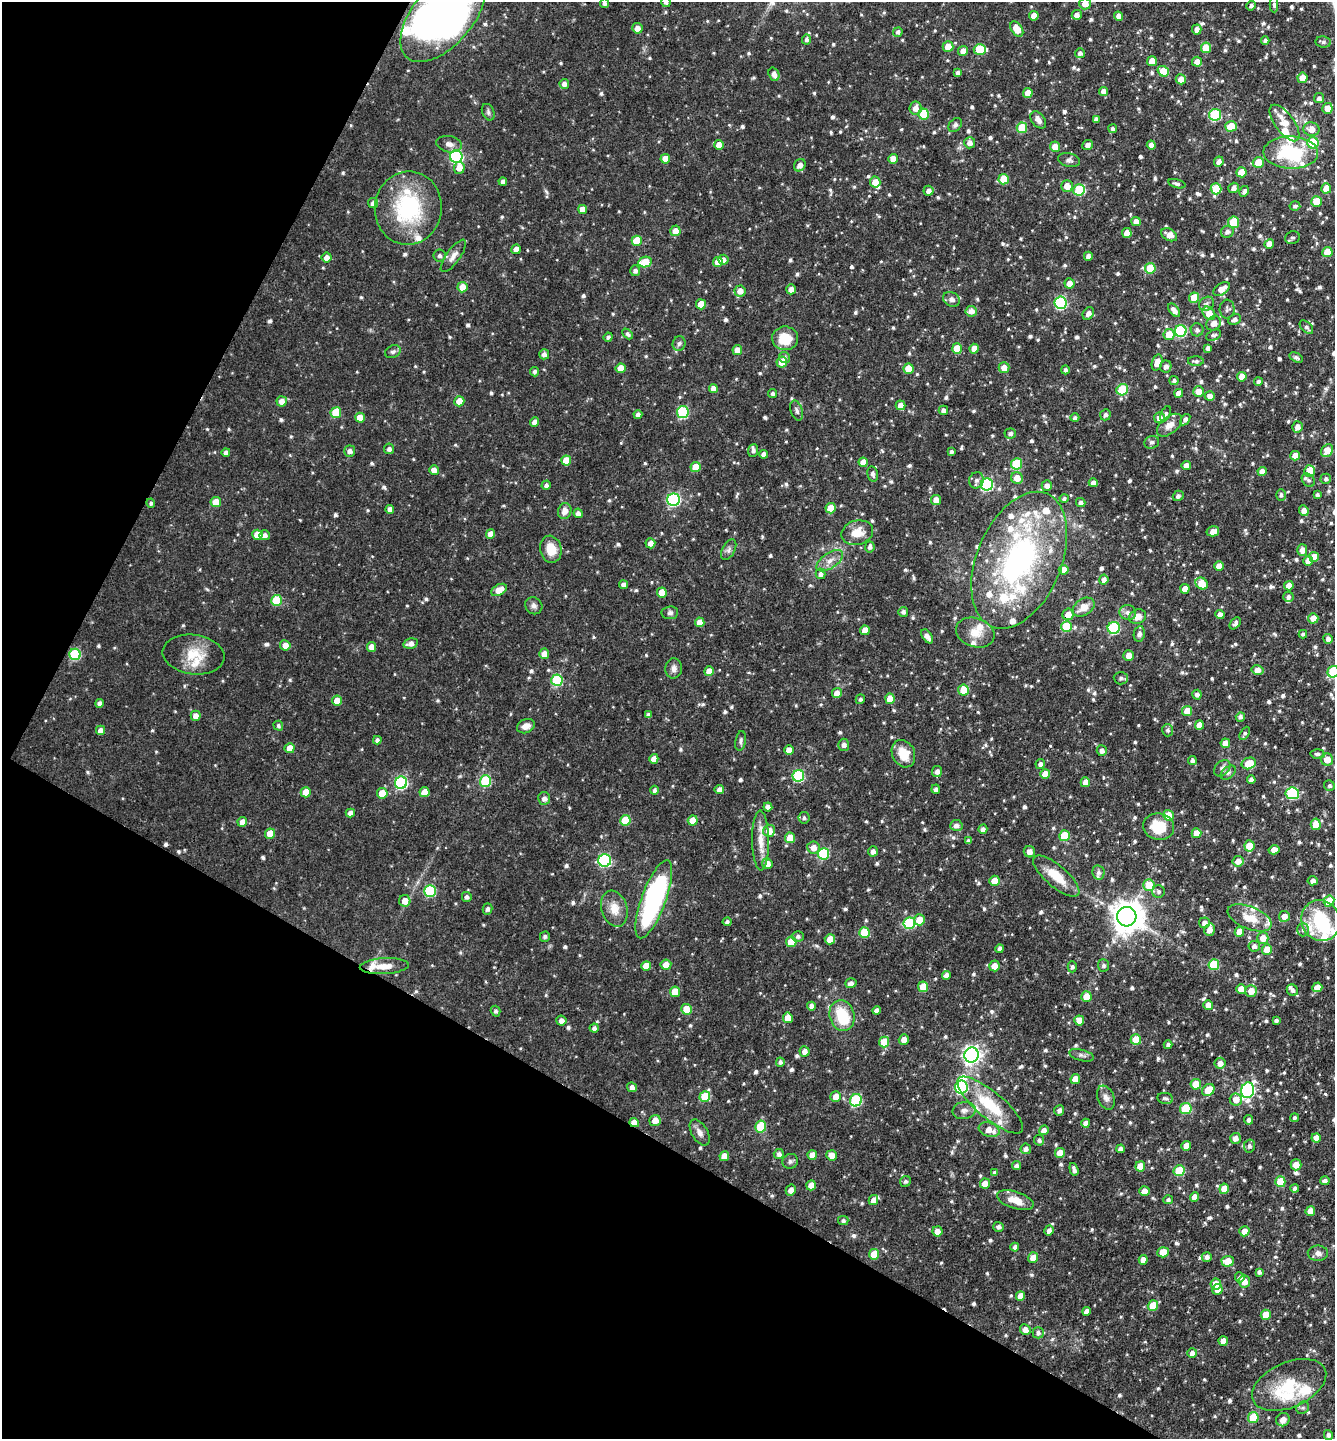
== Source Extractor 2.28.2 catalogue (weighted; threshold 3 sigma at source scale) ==
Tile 9 of 4 x 4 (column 1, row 3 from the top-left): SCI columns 145-1477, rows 1438-2874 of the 5756 x 5747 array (HDU 1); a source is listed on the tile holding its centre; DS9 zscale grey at full resolution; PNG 1337 x 1441 px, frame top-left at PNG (2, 2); each listed source drawn as its Kron ellipse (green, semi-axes under 4 px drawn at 4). Shown black and unused: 29% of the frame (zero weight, under 3 of 4 exposures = <1% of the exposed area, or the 3 px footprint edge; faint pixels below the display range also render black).
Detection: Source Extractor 2.28.2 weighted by HDU 2 'WHT'; one run over the whole footprint, this tile lists its part. Background 0.0897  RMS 0.0041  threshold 0.0183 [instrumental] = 3 sigma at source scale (4.5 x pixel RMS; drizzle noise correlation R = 1.50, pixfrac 1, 0.05/0.05 arcsec/px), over >= 5 px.
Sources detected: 981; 5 inside a brighter object's white glare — neither listed nor drawn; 40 inside a brighter listed object's ellipse — not listed separately; of the other 936, all 500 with FLUX_AUTO >= 1.01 (the completeness limit of this list) listed and drawn (436 fainter detections not listed), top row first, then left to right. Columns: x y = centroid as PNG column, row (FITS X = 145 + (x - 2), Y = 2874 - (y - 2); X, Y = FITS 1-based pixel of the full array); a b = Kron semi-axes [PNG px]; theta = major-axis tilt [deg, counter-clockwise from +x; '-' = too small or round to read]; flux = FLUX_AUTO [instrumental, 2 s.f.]
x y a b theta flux
666 2 5 4 - 1.2
604 3 5 4 - 1.4
1085 4 6 5 - 4.1
1274 5 7 4 -89 1
1251 6 5 4 - 1.3
443 15 56 30 50 270
1077 15 5 5 - 2.1
1034 16 4 4 - 4.4
1119 16 4 4 - 2.2
637 28 5 5 - 2.9
1017 29 8 5 -58 6.9
1197 29 5 4 - 2.2
898 32 5 4 - 1.4
806 39 5 4 - 1.2
1265 40 4 4 - 1.1
1323 42 8 5 -9 1.1
948 47 5 5 - 5.2
1206 48 5 5 - 6.3
980 49 6 5 - 17
963 51 5 5 - 3.2
1080 53 5 5 - 1.6
1152 61 5 5 - 5
1197 62 5 5 - 3.1
1163 71 6 5 - 10
958 73 4 4 - 1.5
774 74 7 5 -69 2.3
1302 78 5 5 - 4.2
1181 79 5 5 - 3.9
564 84 5 4 - 1.9
1104 91 4 4 - 3.2
1028 93 5 4 - 5.2
1319 98 5 5 - 1.5
915 108 6 6 - 3.5
1327 108 5 5 - 4.5
488 112 8 6 -66 1.1
924 114 5 5 - 17
1215 115 6 6 - 37
1096 119 4 4 - 1.5
1038 120 10 6 -50 2.2
1285 123 21 9 -54 6.9
955 125 8 6 45 1.1
1231 126 6 5 - 8
1022 128 5 5 - 16
1113 129 4 4 - 1.1
1311 129 8 6 -14 4.4
970 143 5 5 - 2.5
1313 143 5 5 - 26
449 144 13 8 -10 2.4
719 145 5 5 - 4.1
1088 145 5 5 - 2.1
1151 145 4 4 - 2.5
1055 147 5 5 - 4.8
1291 153 27 16 -1 29
456 157 6 6 - 54
665 159 5 5 - 5.8
893 159 5 5 - 3.9
1069 160 11 6 -13 1.4
1219 162 5 5 - 2.1
1258 162 5 5 - 7.6
800 165 7 5 51 2.4
459 168 6 5 - 4.5
1241 172 5 5 - 8
1004 179 5 5 - 11
503 181 4 4 - 1.7
875 182 5 5 - 5.1
1177 184 9 4 -15 1.2
1067 186 6 5 - 4.5
1234 188 5 5 - 1.9
1326 188 5 5 - 5.2
1216 189 5 5 - 16
1079 190 6 5 - 26
928 191 5 5 - 2.2
1244 191 6 4 59 1.6
1316 201 5 5 - 11
373 203 5 5 - 1.8
1295 206 5 4 - 1
408 208 37 33 83 43
582 209 4 4 - 3.7
1136 222 4 4 - 2.9
1233 222 5 5 - 13
675 231 5 5 - 4.6
1227 232 6 6 - 1.7
1127 233 5 4 - 4
1169 235 8 6 -28 3.5
1292 238 7 6 - 1.1
637 241 5 5 - 9.3
1269 244 5 4 - 4.3
516 249 5 5 - 2.8
1327 252 5 5 - 8.9
439 256 6 6 - 1.1
453 256 19 7 54 2.9
1088 256 4 4 - 1.8
327 257 5 5 - 3
723 260 5 5 - 2.4
645 262 7 5 10 13
718 262 5 5 - 4.6
1150 268 5 5 - 14
635 271 5 5 - 1.5
1069 283 5 5 - 3.2
462 287 5 5 - 5.9
791 289 5 4 - 2.8
1222 289 9 5 34 4.9
740 291 5 5 - 3.5
1194 298 5 5 - 10
951 299 9 7 -25 1.8
1061 303 6 6 - 46
701 304 5 5 - 7
1206 304 8 6 36 1.4
1227 309 9 7 88 1.3
1174 310 8 4 -52 2.4
971 311 5 5 - 2.7
1088 313 7 5 59 2
1209 313 7 5 -51 6.1
1234 319 7 5 25 1.7
1214 323 8 6 42 3
1306 327 8 5 -46 1.1
1197 330 6 6 - 1.5
1181 331 6 6 - 42
628 334 6 4 -46 1.2
1169 335 5 5 - 7.4
1213 335 8 5 23 1.2
608 337 5 4 - 1.2
785 338 13 12 - 10
679 343 7 6 - 1.1
957 348 5 5 - 9.3
1208 348 4 4 - 1.5
974 349 5 4 - 4.3
737 350 5 5 - 4.1
393 352 8 6 26 1.2
544 354 5 5 - 1.7
1296 357 7 4 -27 1.2
785 358 6 5 - 1.1
1196 361 8 4 -1 1.2
782 362 5 5 - 4.8
1157 362 8 5 72 4.3
1166 366 6 5 - 1.9
1004 367 5 5 - 3.8
620 368 5 5 - 4.9
908 369 5 5 - 7.6
1065 370 4 4 - 1.2
534 372 5 4 - 1.3
1242 377 5 4 - 5.1
1174 380 4 4 - 1.1
1258 382 4 4 - 1.5
713 388 5 4 - 3.1
1122 390 6 5 - 17
1198 391 5 5 - 4.3
772 393 4 4 - 1.1
1179 393 4 4 - 3.7
1210 396 5 5 - 3.3
282 401 5 5 - 3.4
459 401 5 5 - 5.4
900 405 5 5 - 3.3
943 410 5 4 - 1.8
797 411 10 6 -71 1.5
683 412 6 5 - 37
336 413 5 5 - 14
1166 414 8 4 68 1
638 415 4 4 - 1.9
1105 415 6 5 - 1.3
360 418 5 5 - 6.2
1075 418 4 4 - 1.1
1159 418 5 5 - 2.8
1185 420 6 4 55 1.9
535 422 4 4 - 2.8
1169 425 14 8 39 3.5
1297 427 5 5 - 2.7
1010 434 5 5 - 1.2
1152 442 7 6 - 1.3
389 449 5 5 - 1.4
753 450 6 5 - 1.4
350 451 5 5 - 1.7
1327 451 7 5 56 6.3
226 452 4 4 - 1.4
951 452 4 3 - 1.3
763 454 4 4 - 2
1295 456 5 4 - 4.3
566 460 5 5 - 7.6
863 462 4 4 - 3.3
1017 464 5 5 - 20
1186 466 4 4 - 3.4
696 467 5 5 - 8
434 470 5 4 - 2.7
1310 471 5 5 - 11
1262 472 4 4 - 3.3
873 474 8 5 -79 1.4
1017 478 6 5 - 4.9
1326 479 5 5 - 1.1
976 480 8 7 - 1.8
1308 480 7 5 -50 1.1
1093 483 4 4 - 2.5
987 484 6 6 - 52
546 485 4 4 - 1.4
1047 485 5 5 - 2.5
1281 495 5 5 - 1.2
1317 495 4 3 - 1.2
1178 496 5 5 - 1.4
1064 498 4 4 - 1
673 500 6 6 - 60
936 500 5 5 - 3.5
216 502 5 5 - 7.4
1081 502 5 4 - 1.3
151 503 4 4 - 1
831 508 5 5 - 8.4
390 509 4 4 - 2.3
565 511 8 6 74 3
1304 511 5 4 - 2.8
578 513 4 4 - 1.7
1213 531 6 5 - 3
857 533 16 12 14 6.7
491 534 5 4 - 3.5
257 535 5 5 - 5.9
265 535 5 5 - 1.7
650 543 5 5 - 3.1
870 547 6 4 77 1.4
551 549 14 10 -76 7.6
729 550 11 6 62 1.5
1302 550 6 5 - 3.5
1314 557 5 5 - 5.6
1019 560 72 42 67 100
830 561 15 7 34 3.4
1308 561 5 5 - 4.7
1219 566 5 4 - 3.7
1064 570 5 5 - 4.9
820 574 5 5 - 1.5
1104 580 5 4 - 2.2
1202 583 6 5 - 8.2
624 585 4 4 - 2
1289 586 5 4 - 4.4
1185 589 5 4 - 4.3
499 590 8 5 30 5
662 593 5 5 - 6.6
1288 597 5 5 - 1.1
276 600 5 5 - 17
534 606 9 8 - 1.5
1084 607 12 8 33 4.5
903 612 5 5 - 1.4
1128 612 8 7 - 2
670 613 8 6 8 1.2
1068 614 6 5 - 4.2
1220 615 4 4 - 2.8
1137 617 8 7 - 3.8
1313 618 5 5 - 4.5
700 622 5 4 - 4.2
1235 623 7 4 51 1.2
1066 627 5 5 - 18
1114 628 6 6 - 42
865 630 5 4 - 4.8
975 633 20 14 -18 6.7
1139 634 8 5 81 2
1303 634 4 4 - 1
927 636 8 4 -53 2.5
1328 639 5 4 - 1.7
411 643 7 5 13 2.7
285 645 5 5 - 3.5
371 647 5 4 - 3.7
75 654 5 5 - 31
194 654 31 19 -8 12
544 654 5 5 - 3.3
1129 655 5 5 - 3.3
674 668 10 8 86 2.2
1257 670 6 4 -11 4
709 671 5 5 - 4.9
1333 672 6 5 - 26
1121 678 7 6 - 1.3
557 680 6 5 - 31
964 690 5 5 - 8.1
837 693 5 5 - 3.7
1197 695 5 4 - 1.6
860 699 5 4 - 1
890 699 5 5 - 6.7
337 701 5 5 - 5
99 703 4 4 - 1.5
1187 711 5 5 - 6.6
648 715 4 4 - 1.6
196 716 5 5 - 2.8
1240 717 5 4 - 1.4
1199 725 5 4 - 3.3
278 726 5 4 - 1.1
526 726 9 7 22 2.8
100 730 4 4 - 2.8
1168 730 6 5 - 1.1
1245 733 7 4 61 1
377 740 4 4 - 1.4
741 741 10 5 80 1.1
1225 743 4 4 - 3.5
844 745 6 5 - 1.9
290 748 5 5 - 4.2
789 750 5 4 - 3.5
1102 751 5 5 - 1.8
903 754 14 11 -64 8.3
1317 754 7 4 3 1.1
654 759 5 4 - 3
1327 760 6 6 - 4.3
1192 761 4 4 - 1.2
1249 763 7 5 20 8.3
1040 764 5 4 - 1.6
1222 768 9 7 46 1.6
937 771 5 5 - 1.9
1228 773 9 5 41 1.1
1045 774 5 5 - 5
798 776 6 6 - 36
1251 780 4 4 - 1.9
485 781 5 5 - 28
1085 782 5 4 - 3.8
401 783 6 6 - 53
1329 786 5 5 - 1.1
936 789 4 4 - 1.3
654 790 5 4 - 1.2
719 790 4 4 - 2.1
306 792 5 5 - 6.8
424 792 5 5 - 5.7
382 793 5 5 - 6.7
1292 793 7 6 - 40
544 798 6 6 - 2
768 807 4 4 - 1.6
350 813 5 4 - 2.3
1168 815 5 5 - 6.9
804 818 5 5 - 1.1
625 820 5 5 - 14
693 821 5 5 - 6.8
242 822 5 4 - 3.2
1316 824 6 5 - 7.6
956 825 6 5 - 2
1159 827 15 13 -9 11
983 829 4 4 - 1.7
769 831 6 6 - 5.4
1196 833 5 5 - 5.2
270 834 5 5 - 6.2
1064 836 5 5 - 14
790 838 5 5 - 6.9
761 840 30 8 -89 6.4
968 841 4 3 - 1.4
1249 846 5 5 - 8.2
813 848 6 6 - 3.9
1274 850 5 4 - 3.7
873 851 5 5 - 1.8
1029 852 6 5 - 2.7
824 854 5 5 - 27
605 860 6 6 - 49
1238 861 5 5 - 3.4
767 864 5 5 - 3.3
1098 873 7 6 - 1.4
1056 876 29 11 -40 11
994 881 5 5 - 4.9
1313 881 5 4 - 2
1149 885 6 6 - 8.3
430 891 6 6 - 34
1158 891 6 6 - 1
467 897 5 5 - 1.2
654 899 41 12 70 78
405 901 6 5 - 4.3
1329 901 6 5 - 9.2
488 909 6 5 - 1.3
614 909 18 13 -73 5.8
1284 916 5 5 - 3.3
1127 917 10 9 - 720
1249 918 23 11 -22 7.9
919 920 5 5 - 7.1
1321 920 21 19 -66 22
727 922 4 4 - 1.1
909 923 6 6 - 24
1204 923 5 5 - 2.1
1209 930 6 5 - 3.2
1303 930 6 5 - 1.1
1239 932 5 4 - 4.6
864 933 5 5 - 16
798 936 6 5 - 1.1
545 937 5 5 - 1.2
1263 938 5 5 - 4.5
830 939 5 5 - 5.2
791 942 5 5 - 9.8
1254 946 6 5 - 1.9
1000 949 4 4 - 1.6
1267 950 5 5 - 6.6
666 965 5 5 - 3.6
1104 965 6 5 - 1.1
1214 965 5 5 - 17
384 966 24 8 3 5.6
646 966 5 5 - 5.7
994 966 5 5 - 4.1
1072 967 5 4 - 1.1
946 975 4 4 - 2
851 983 6 4 18 1.9
923 987 5 5 - 8.1
1317 987 5 5 - 3.9
1241 989 5 5 - 5
1292 990 6 5 - 1.3
1251 991 6 6 - 4.8
675 992 5 5 - 7.3
1086 996 5 5 - 6.4
1208 1005 5 5 - 3.9
811 1006 4 4 - 2
686 1009 5 5 - 6.6
877 1010 4 4 - 2.1
496 1011 5 4 - 1.1
842 1015 16 12 -75 16
788 1018 5 5 - 5.2
1079 1020 5 5 - 5.6
1276 1020 4 3 - 1.1
561 1021 5 5 - 2.1
594 1028 4 4 - 1.4
904 1040 5 5 - 2.6
1136 1040 5 5 - 10
884 1042 5 5 - 8.9
1168 1045 4 4 - 1.2
804 1051 5 5 - 2.6
972 1055 7 7 - 180
1081 1055 13 5 -15 1.4
780 1062 4 4 - 1.2
1220 1063 5 5 - 2.7
1075 1079 5 4 - 4.3
1196 1084 5 5 - 8.2
632 1087 5 4 - 1.8
961 1087 6 6 - 54
1208 1090 7 5 41 7.6
1248 1090 8 6 73 79
836 1096 5 5 - 3.9
705 1097 5 5 - 13
1106 1098 12 8 -68 2.5
1165 1098 8 5 -9 1
1236 1099 6 6 - 4
856 1100 6 6 - 35
990 1105 41 13 -40 19
1186 1109 5 5 - 19
1059 1110 5 5 - 1.3
964 1111 11 8 8 2.3
1295 1118 4 4 - 1
655 1120 5 5 - 3.8
1249 1120 5 4 - 1.3
634 1123 5 4 - 5.2
1086 1123 4 4 - 2.5
761 1126 6 5 - 13
989 1130 11 7 -19 4.6
1044 1130 5 4 - 2.4
700 1132 14 8 -60 2.5
1235 1138 5 5 - 2.3
1316 1138 4 4 - 3.4
1039 1140 5 5 - 1.2
1186 1146 5 4 - 3.8
1249 1146 6 5 - 1.2
1026 1149 5 5 - 1.6
1120 1149 4 4 - 2.1
1060 1153 5 5 - 4.1
779 1154 5 5 - 1.5
812 1155 5 4 - 3.8
832 1155 5 5 - 4.5
724 1156 5 5 - 4.1
790 1161 8 7 - 1.2
1296 1165 5 5 - 4.1
1017 1166 4 4 - 1.5
1140 1166 5 5 - 6.3
1074 1169 6 4 -74 1.5
1179 1171 5 5 - 18
995 1173 4 4 - 1.5
905 1181 5 5 - 1
1325 1181 5 4 - 1.6
1280 1182 5 5 - 13
985 1183 5 5 - 3.2
811 1185 5 4 - 4.4
1295 1188 4 4 - 1.6
1224 1189 5 5 - 6.5
791 1190 5 5 - 2.8
1144 1191 5 5 - 3.7
1194 1197 5 4 - 3.4
873 1200 5 4 - 3.7
1015 1200 19 8 -18 5.8
1168 1200 5 4 - 1.1
1310 1211 5 5 - 4.2
843 1220 5 4 - 1
999 1227 5 5 - 1.3
1049 1230 5 4 - 1.8
937 1231 5 5 - 3.5
1244 1231 5 5 - 4.9
1015 1247 4 4 - 1.3
1163 1252 6 5 - 6.4
1318 1253 10 7 -1 2
874 1254 5 5 - 7.7
1207 1257 5 5 - 1.7
1033 1258 5 5 - 4.4
1143 1260 5 4 - 3.4
1228 1261 6 5 - 7.6
1259 1272 4 4 - 1.2
1240 1277 5 5 - 1.3
1244 1282 6 5 - 4.3
1216 1284 5 5 - 4.6
1217 1289 5 5 - 3.1
1020 1296 5 4 - 4.3
1153 1306 5 5 - 10
1086 1311 4 4 - 2.2
1266 1315 5 5 - 7.1
1025 1329 5 5 - 3
1038 1333 5 5 - 1.4
1223 1341 5 4 - 3.6
1192 1353 5 5 - 1.9
1289 1385 39 22 24 20
1303 1408 7 5 40 1
1253 1418 5 5 - 14
1283 1420 7 6 - 3.2
1328 1435 5 4 - 1.3
Overlapping masked pixels (flux is a lower limit): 4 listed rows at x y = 443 15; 408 208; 1068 614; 634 1123
Isophote crosses this tile's border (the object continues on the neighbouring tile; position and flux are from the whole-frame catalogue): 5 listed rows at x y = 666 2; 604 3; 1085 4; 443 15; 1333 672